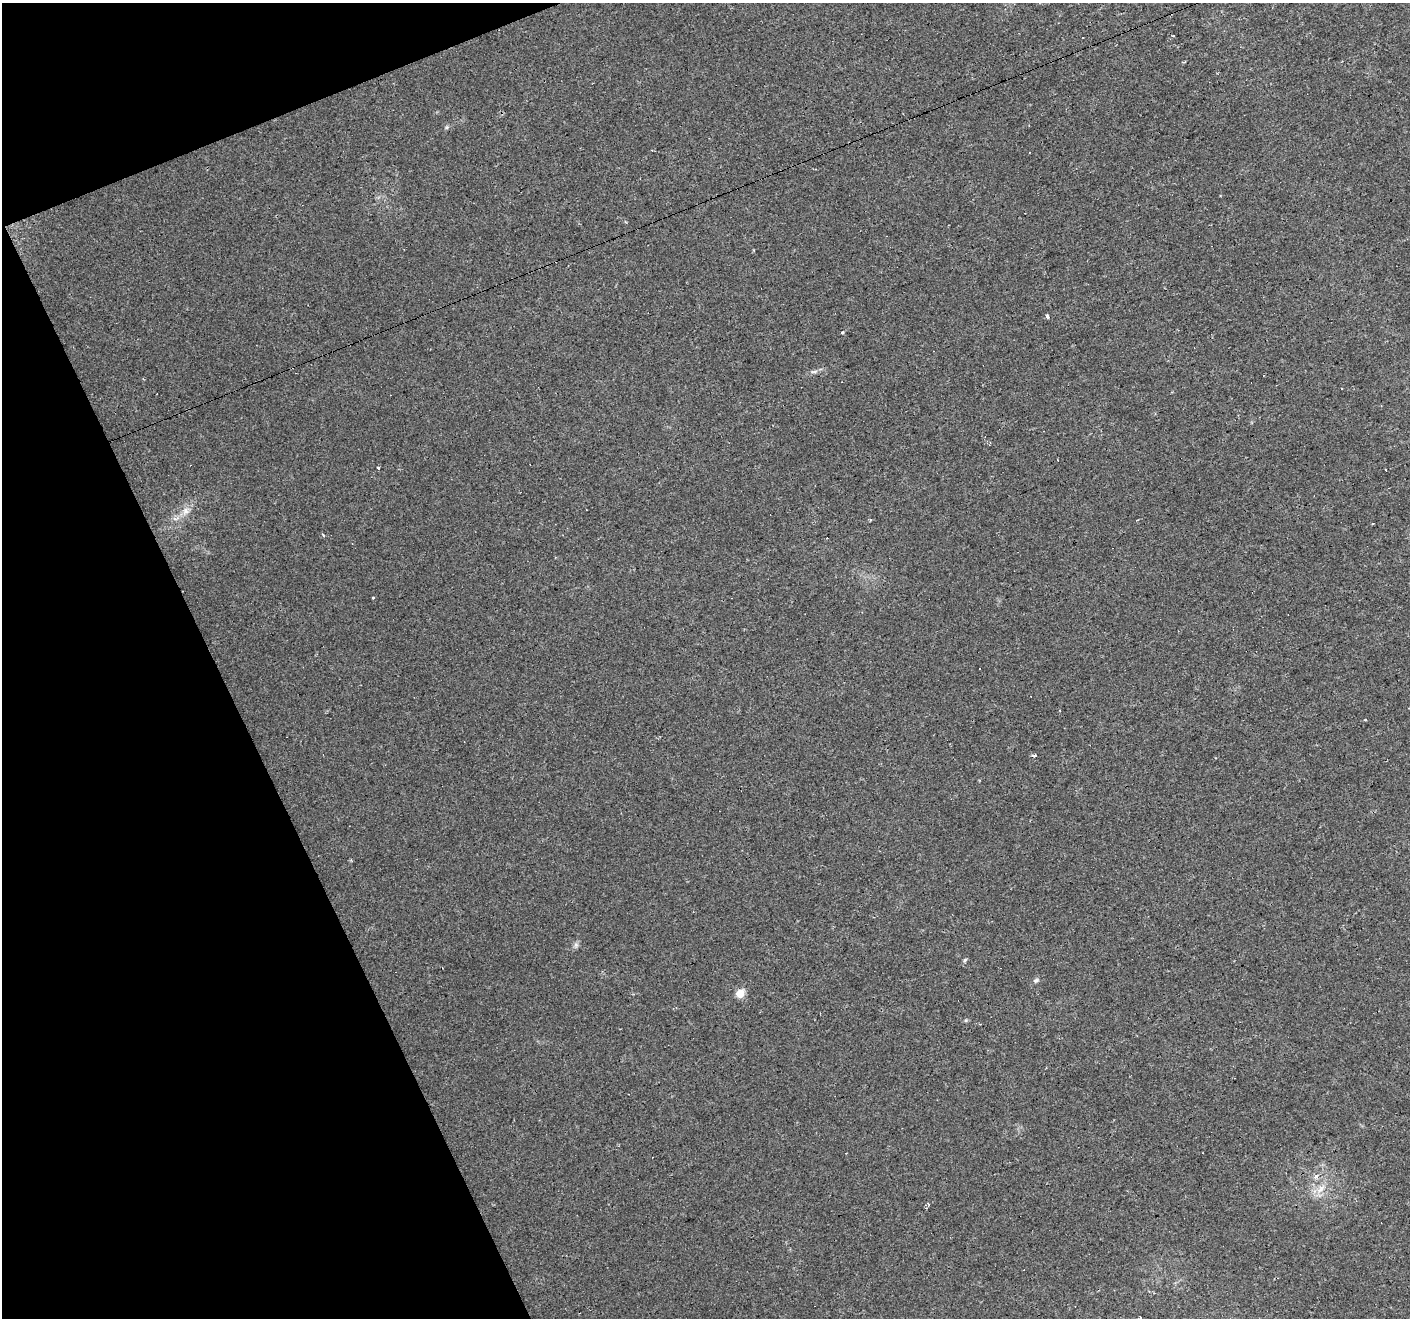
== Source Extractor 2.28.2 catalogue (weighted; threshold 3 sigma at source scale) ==
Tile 5 of 4 x 4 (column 1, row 2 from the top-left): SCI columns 1-1408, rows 2718-4033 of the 5631 x 5490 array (HDU 1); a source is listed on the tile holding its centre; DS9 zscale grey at full resolution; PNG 1412 x 1320 px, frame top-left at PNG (2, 3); no overlay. Shown black and unused: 19% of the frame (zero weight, under 2 of 3 exposures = <1% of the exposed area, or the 3 px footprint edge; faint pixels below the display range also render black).
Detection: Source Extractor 2.28.2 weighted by HDU 2 'WHT'; one run over the whole footprint, this tile lists its part. Background 0.034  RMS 0.0061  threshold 0.0276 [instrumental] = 3 sigma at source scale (4.5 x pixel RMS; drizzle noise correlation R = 1.50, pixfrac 1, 0.0396/0.0396 arcsec/px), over >= 5 px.
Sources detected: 28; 6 cosmic-ray / hot-pixel residue — not listed; the other 22 listed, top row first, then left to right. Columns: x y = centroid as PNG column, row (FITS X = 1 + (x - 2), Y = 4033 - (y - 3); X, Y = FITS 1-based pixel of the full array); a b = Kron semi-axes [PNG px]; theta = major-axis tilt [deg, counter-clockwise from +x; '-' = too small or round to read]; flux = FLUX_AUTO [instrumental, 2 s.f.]
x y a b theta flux
1173 35 3 2 - 0.51
447 127 6 4 71 0.87
1047 316 3 3 - 16
842 332 4 3 - 0.68
1194 347 2 2 - 0.35
815 371 7 4 19 1.3
378 468 3 3 - 4.1
186 511 9 9 - 3.6
175 519 6 4 -41 1.5
871 520 4 3 - 0.59
323 535 3 2 - 1.4
372 598 3 3 - 3
979 669 3 3 - 2.5
1034 755 4 3 - 3.3
576 945 7 6 - 1.7
965 960 6 4 28 1.1
1036 980 7 6 - 1.4
740 993 5 5 - 20
1315 1176 3 3 - 3.6
1321 1189 15 8 44 5.7
926 1208 3 3 - 0.68
1140 1317 3 2 - 1.1
Isophote crosses this tile's border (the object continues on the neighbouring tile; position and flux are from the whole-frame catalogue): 1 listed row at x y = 1140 1317
Unlisted compact peaks at least as high as the median listed source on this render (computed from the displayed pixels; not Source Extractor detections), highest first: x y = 966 1020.